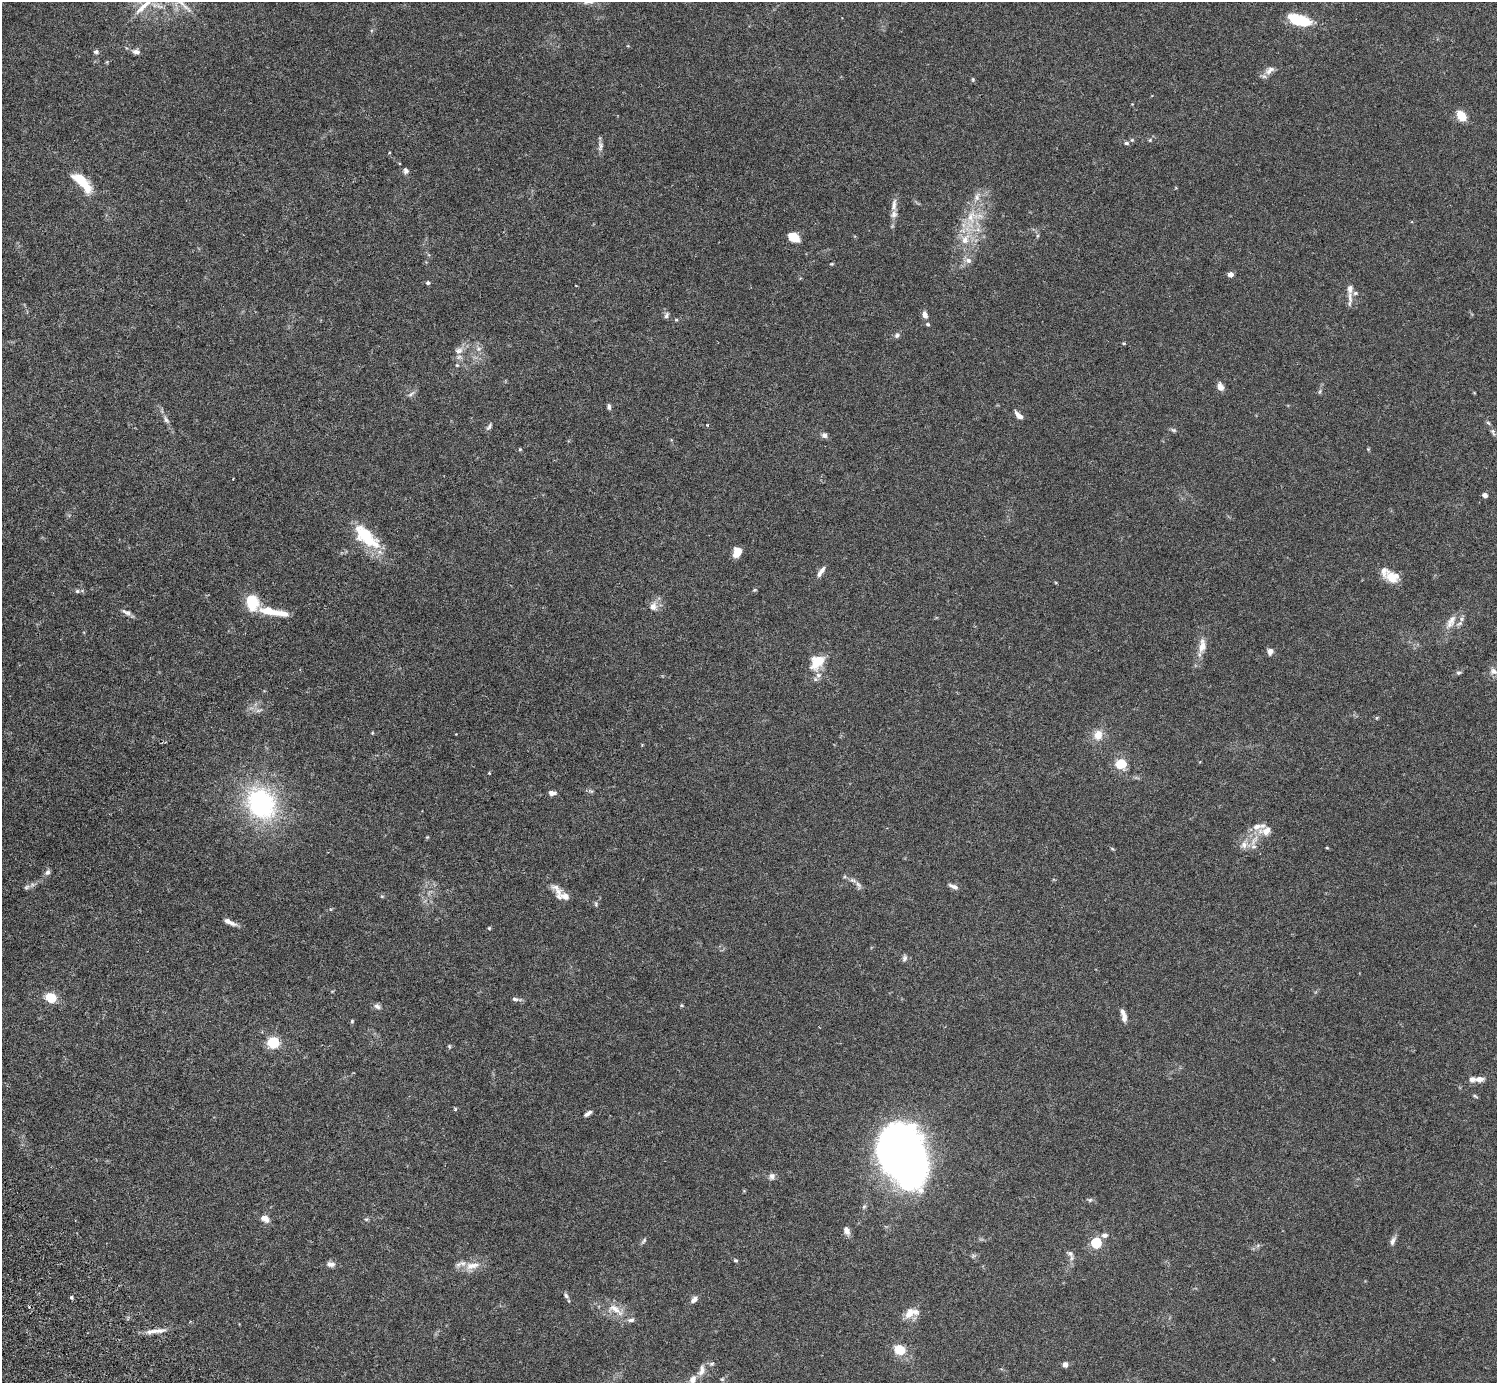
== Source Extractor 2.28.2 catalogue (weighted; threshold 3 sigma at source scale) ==
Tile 7 of 4 x 4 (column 3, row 2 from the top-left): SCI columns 3036-4530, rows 2968-4348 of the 6074 x 6074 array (HDU 1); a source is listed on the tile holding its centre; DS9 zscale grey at full resolution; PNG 1499 x 1385 px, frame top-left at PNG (2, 2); no overlay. Shown black and unused: <1% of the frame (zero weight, under 3 of 6 exposures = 3% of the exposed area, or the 3 px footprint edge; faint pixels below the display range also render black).
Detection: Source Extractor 2.28.2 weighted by HDU 2 'WHT'; one run over the whole footprint, this tile lists its part. Background 0.0198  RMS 0.002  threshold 0.00834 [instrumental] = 3 sigma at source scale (4.09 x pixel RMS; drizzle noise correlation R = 1.36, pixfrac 0.8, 0.05/0.05 arcsec/px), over >= 5 px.
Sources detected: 144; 3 inside a brighter object's white glare — not listed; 13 inside a brighter listed object's ellipse — not listed separately; the other 128 listed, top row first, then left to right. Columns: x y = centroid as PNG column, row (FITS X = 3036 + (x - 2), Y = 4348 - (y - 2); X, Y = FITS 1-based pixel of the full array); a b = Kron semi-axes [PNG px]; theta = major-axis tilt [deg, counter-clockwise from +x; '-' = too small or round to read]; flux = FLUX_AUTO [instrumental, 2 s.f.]
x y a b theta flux
1299 20 21 9 -17 9.2
628 46 5 3 - 0.15
96 52 6 5 - 0.39
136 52 9 6 -13 0.79
1270 70 15 8 40 1.2
973 79 6 4 -70 0.23
1132 104 4 4 - 0.13
1461 116 9 7 -57 3.8
1150 140 5 4 - 0.22
1126 143 6 5 - 0.46
600 146 14 6 85 0.74
389 153 4 2 - 0.16
406 171 7 6 - 0.57
82 181 26 9 -47 6
977 197 12 7 73 1.2
894 205 20 7 84 1.3
972 217 21 17 53 4.8
1037 236 6 4 71 0.23
794 237 12 8 -31 2.9
965 240 16 10 60 2.7
968 260 9 7 -15 0.88
832 264 5 4 - 0.2
1230 274 5 5 - 1.1
428 283 5 5 - 0.3
1355 293 6 5 - 0.33
1350 298 23 6 -89 1.1
666 315 8 5 65 0.43
925 315 9 6 -76 0.95
676 320 5 4 - 0.18
928 324 5 4 - 0.27
897 335 7 6 - 0.48
1124 343 4 3 - 0.23
479 349 8 8 - 0.75
459 350 11 8 8 1.1
457 365 5 4 - 0.22
1220 387 11 7 -70 0.98
1320 391 6 4 49 0.29
411 394 12 4 37 0.51
609 407 8 5 -87 0.42
1019 415 10 5 -44 1.3
166 420 11 6 -60 0.68
707 425 4 3 - 0.15
489 426 12 4 55 0.43
1173 430 8 5 -26 0.34
1493 432 13 5 -68 0.56
824 435 7 7 - 0.65
520 449 5 5 - 0.2
1368 449 4 4 - 0.18
1485 495 4 4 - 1.3
363 534 23 19 -46 6.4
737 552 10 7 70 2
822 570 10 7 53 0.78
1392 577 16 11 -20 3.1
77 591 5 5 - 0.31
252 602 16 12 -83 5.9
653 606 11 10 - 1.3
269 611 23 10 -12 3.5
126 612 14 6 -25 0.74
1452 620 17 10 57 1.7
1202 646 21 9 82 2.1
1270 651 8 7 - 0.82
817 661 16 11 52 4.6
1493 671 11 9 -21 1.1
1458 673 6 6 - 0.36
818 675 9 8 - 0.89
258 710 9 4 9 0.49
372 733 5 3 - 0.16
1098 735 13 11 69 2.1
1121 763 9 8 - 4.9
489 773 3 2 - 0.15
591 791 8 4 -36 0.31
552 793 9 5 -1 0.73
261 803 35 28 -56 26
1265 831 19 11 13 2.4
427 837 4 4 - 0.19
1244 845 11 10 - 1.4
1112 848 6 3 -21 0.2
1327 848 4 3 - 0.17
47 872 8 6 45 0.56
858 885 12 6 -62 0.75
953 886 12 5 -24 0.72
26 887 9 5 27 0.45
556 887 15 7 -13 0.89
382 896 5 3 - 0.19
563 896 19 8 -4 1.5
596 904 7 4 -72 0.29
229 922 18 5 -26 1.1
489 928 4 4 - 0.2
904 958 9 7 74 0.53
51 997 7 6 - 6.1
515 999 8 5 -6 0.48
681 1005 5 4 - 0.22
377 1006 10 6 -33 0.66
1124 1018 13 7 -88 0.92
352 1021 5 5 - 0.22
273 1042 6 5 - 24
449 1046 6 4 -78 0.23
1479 1079 10 6 -1 1.2
1475 1096 8 3 -32 0.25
455 1109 5 4 - 0.23
588 1113 9 4 34 0.68
901 1151 40 31 -86 180
772 1176 9 7 83 0.72
1090 1200 7 5 43 0.33
265 1218 10 7 -27 1.4
366 1219 6 4 -17 0.24
847 1230 11 7 -66 0.96
1105 1235 8 6 4 0.69
644 1241 9 5 53 0.38
1393 1241 12 6 69 0.71
1096 1243 5 5 - 16
1070 1254 10 7 -49 0.63
973 1256 7 4 45 0.31
736 1260 5 4 - 0.25
331 1264 10 6 -7 0.93
472 1266 22 9 11 2.5
566 1296 8 5 -48 0.44
71 1297 3 3 - 0.42
694 1300 9 6 44 0.81
615 1310 28 10 -33 2.9
909 1314 14 9 57 2
155 1331 14 6 10 1.4
899 1350 11 8 -24 3.9
712 1364 7 5 21 0.35
1065 1365 5 4 - 1.1
702 1370 15 8 76 1.2
693 1379 13 9 65 1.5
722 1379 6 5 - 0.3
Isophote crosses this tile's border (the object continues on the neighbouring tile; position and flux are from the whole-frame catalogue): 1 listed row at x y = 693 1379